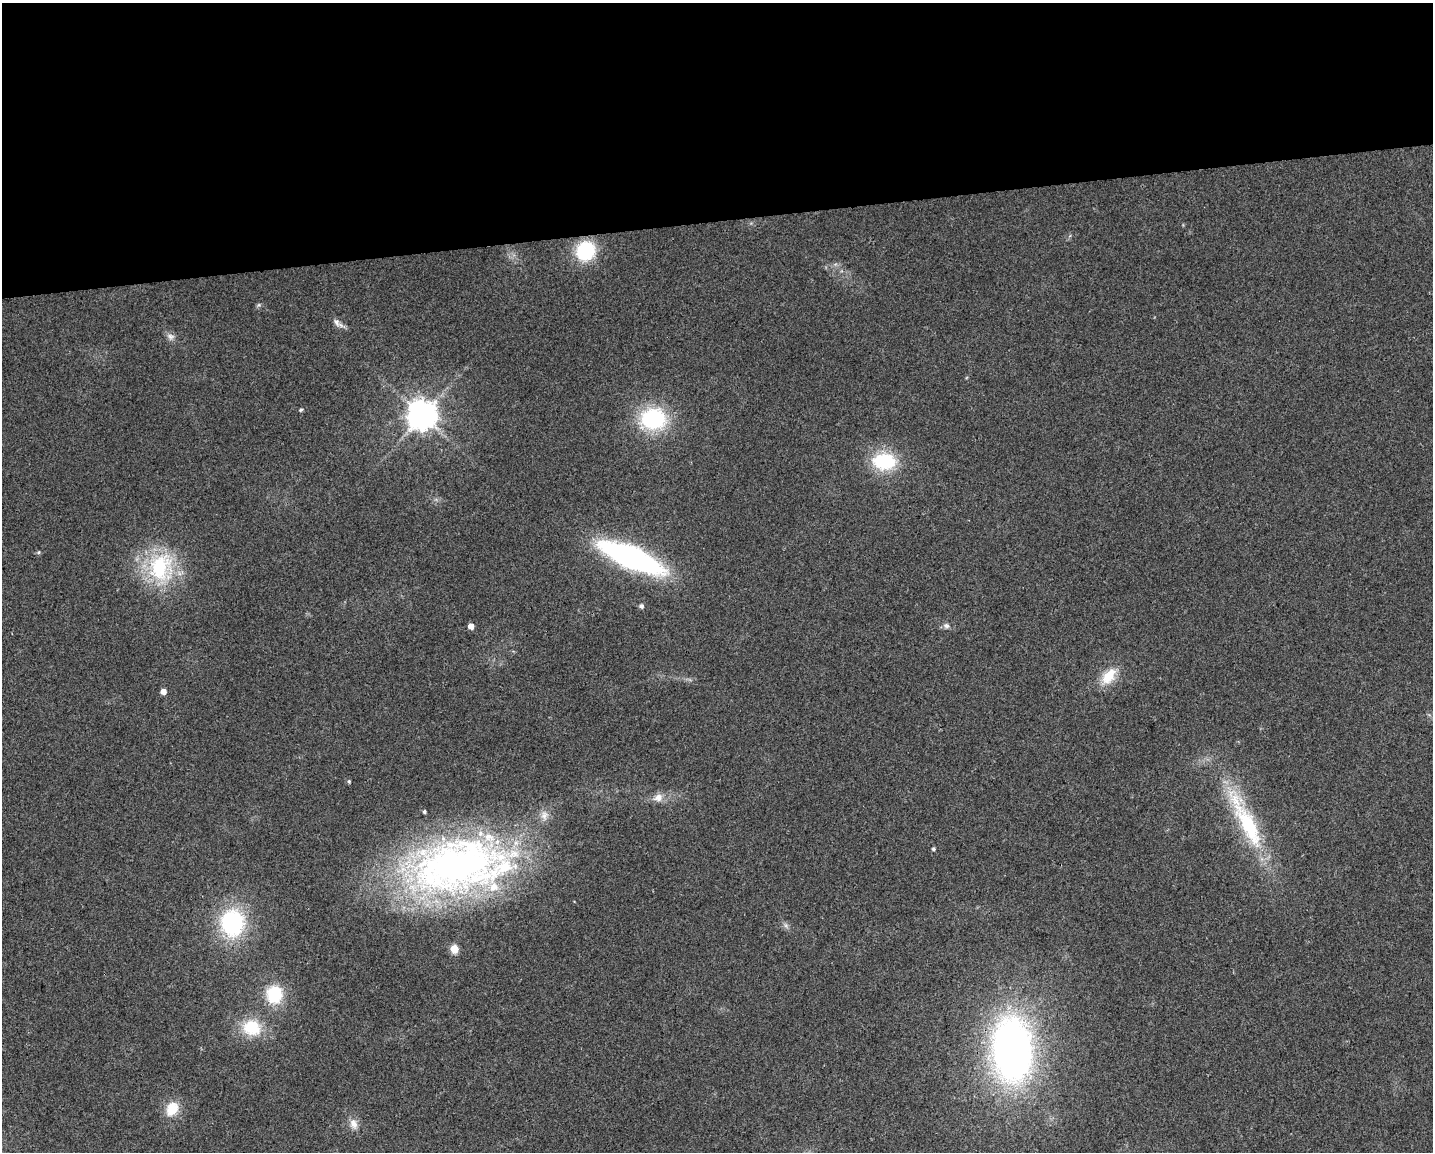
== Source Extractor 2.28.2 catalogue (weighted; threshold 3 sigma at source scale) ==
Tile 2 of 3 x 4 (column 2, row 1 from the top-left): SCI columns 1440-2870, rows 3450-4599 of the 4352 x 4599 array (HDU 1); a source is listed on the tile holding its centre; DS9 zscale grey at full resolution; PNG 1435 x 1154 px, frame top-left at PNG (2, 3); no overlay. Shown black and unused: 19% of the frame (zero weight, under 2 of 3 exposures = <1% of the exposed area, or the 3 px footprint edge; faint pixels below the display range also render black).
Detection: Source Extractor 2.28.2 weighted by HDU 2 'WHT'; one run over the whole footprint, this tile lists its part. Background 0.0444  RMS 0.0069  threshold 0.0309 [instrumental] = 3 sigma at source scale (4.5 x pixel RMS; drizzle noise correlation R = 1.50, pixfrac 1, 0.0396/0.0396 arcsec/px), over >= 5 px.
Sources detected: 32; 3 inside a brighter listed object's ellipse — not listed separately; the other 29 listed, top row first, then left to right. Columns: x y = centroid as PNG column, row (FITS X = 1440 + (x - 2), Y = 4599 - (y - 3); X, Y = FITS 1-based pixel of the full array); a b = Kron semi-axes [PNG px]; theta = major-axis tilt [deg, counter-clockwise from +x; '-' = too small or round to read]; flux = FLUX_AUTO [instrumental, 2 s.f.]
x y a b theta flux
585 251 16 15 - 51
258 305 6 4 70 1.1
337 323 18 7 -36 4
170 337 11 9 -37 3.4
301 410 4 4 - 1.1
422 415 9 9 - 1100
653 419 31 25 1 60
884 461 22 15 -2 50
39 552 5 5 - 0.94
631 557 48 15 -23 240
161 567 41 35 84 61
641 606 5 5 - 2.3
471 626 4 4 - 6.9
946 626 9 7 -17 2.5
1109 676 26 14 49 16
163 691 4 4 - 5.9
349 781 5 4 - 1.1
658 798 14 11 14 6.2
1246 821 100 20 -63 74
933 849 4 4 - 1.4
459 866 125 61 9 400
232 923 27 24 -85 78
786 925 8 6 -69 2.1
454 949 5 5 - 21
274 994 18 16 90 32
252 1028 21 17 -20 28
1012 1049 50 30 -87 390
172 1109 17 13 61 16
354 1124 15 10 -70 5.9